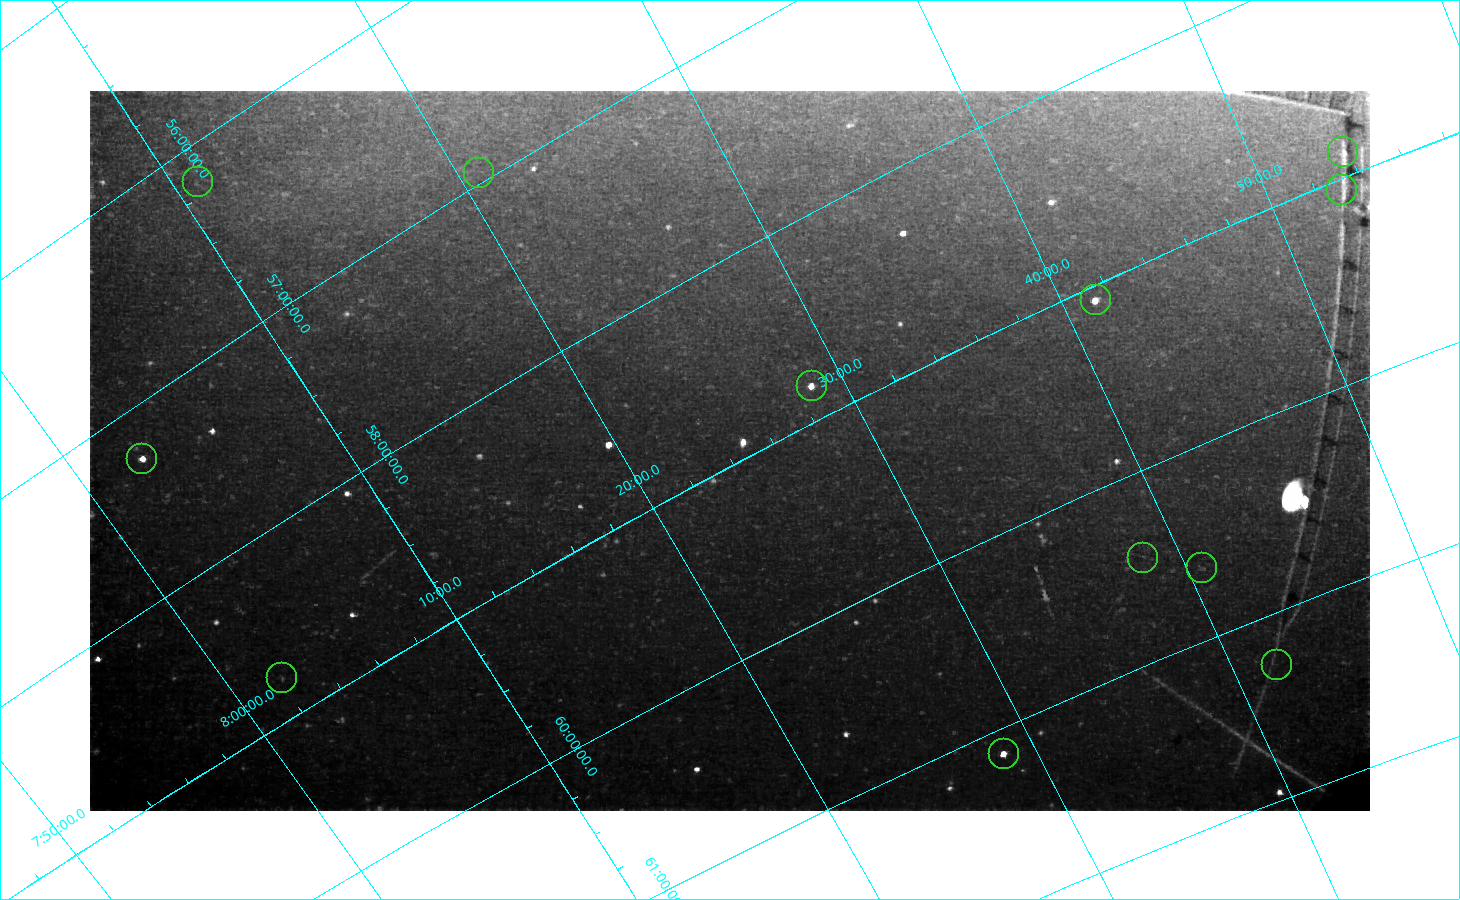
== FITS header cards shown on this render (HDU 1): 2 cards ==
NAXIS1  =                 1280
NAXIS2  =                  720

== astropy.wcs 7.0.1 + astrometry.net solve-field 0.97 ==
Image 1280 x 720 px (HDU 1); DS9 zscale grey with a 90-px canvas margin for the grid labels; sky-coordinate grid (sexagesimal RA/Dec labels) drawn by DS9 from the SOLVED WCS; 12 Tycho-2 reference stars matched to detected sources circled (green)
Header WCS: none
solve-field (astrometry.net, Tycho-2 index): SOLVED blind (the file carries no WCS)
Solved WCS: RA---TAN-SIP/DEC--TAN-SIP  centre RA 08:24:10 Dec +58:55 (126.04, +58.92 deg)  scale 20.1 arcsec/px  FOV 428.2' x 241.7'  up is +150 deg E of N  parity normal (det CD < 0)
(file carries no celestial WCS; the grid is the blind solution)
Tycho-2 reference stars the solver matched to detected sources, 12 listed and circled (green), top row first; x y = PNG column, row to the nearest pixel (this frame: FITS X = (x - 90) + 1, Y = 720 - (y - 91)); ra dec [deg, ICRS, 3 dp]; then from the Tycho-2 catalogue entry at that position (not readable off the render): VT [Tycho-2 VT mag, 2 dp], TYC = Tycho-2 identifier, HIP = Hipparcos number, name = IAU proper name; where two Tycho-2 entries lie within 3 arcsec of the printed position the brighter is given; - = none
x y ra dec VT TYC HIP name
1343 152 133.439 +58.882 8.09 3811-238-1 43665 -
479 173 125.206 +56.952 8.20 3800-1440-1 40905 -
198 182 122.721 +56.179 9.05 3799-2320-1 - -
1342 190 133.275 +59.056 6.38 3804-1774-1 43624 -
1096 300 130.354 +59.071 7.16 3804-1146-1 42645 -
812 386 127.166 +58.818 8.66 3803-852-1 - -
142 459 120.649 +57.274 6.56 3799-2318-1 39348 -
1143 558 129.609 +60.446 8.57 4127-2074-1 - -
1202 568 130.170 +60.623 8.01 4127-1956-1 42573 -
1277 665 130.496 +61.284 9.23 4127-766-1 - -
282 678 120.536 +58.770 8.45 3802-476-1 - -
1004 754 127.138 +61.142 8.54 4127-1113-1 41568 -